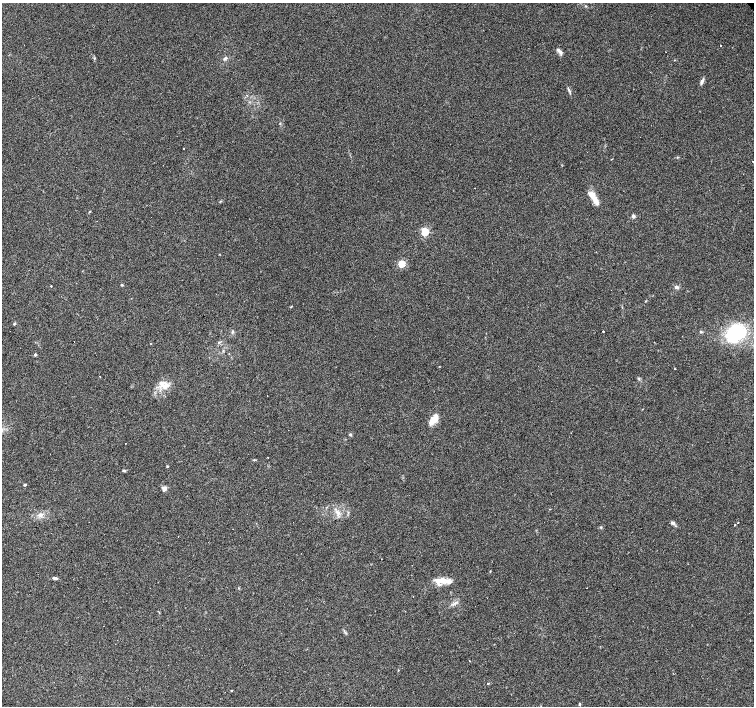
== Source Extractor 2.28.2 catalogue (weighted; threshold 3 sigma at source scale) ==
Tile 7 of 4 x 4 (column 3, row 2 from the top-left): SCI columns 3008-4510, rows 3024-4431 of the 6014 x 5982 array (HDU 1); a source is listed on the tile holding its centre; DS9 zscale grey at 2 x 2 block average (1 PNG px = mean of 2 x 2 image px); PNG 756 x 708 px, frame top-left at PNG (2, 3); no overlay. Shown black and unused: <1% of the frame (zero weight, under 3 of 4 exposures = <1% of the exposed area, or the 3 px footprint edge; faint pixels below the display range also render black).
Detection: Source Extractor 2.28.2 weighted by HDU 2 'WHT'; one run over the whole footprint, this tile lists its part. Background 0.0896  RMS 0.0057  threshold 0.0256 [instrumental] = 3 sigma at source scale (4.5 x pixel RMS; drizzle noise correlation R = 1.50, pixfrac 1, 0.0396/0.0396 arcsec/px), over >= 5 px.
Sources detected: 56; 8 cosmic-ray / hot-pixel residue — not listed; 1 inside a brighter listed object's ellipse — not listed separately; the other 47 listed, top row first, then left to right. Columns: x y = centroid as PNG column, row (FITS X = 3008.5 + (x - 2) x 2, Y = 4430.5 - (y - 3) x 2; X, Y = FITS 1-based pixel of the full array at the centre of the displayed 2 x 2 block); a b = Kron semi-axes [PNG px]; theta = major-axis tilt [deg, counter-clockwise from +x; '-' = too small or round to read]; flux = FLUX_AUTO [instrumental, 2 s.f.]
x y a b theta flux
560 51 9 4 -44 4.4
94 58 3 3 - 0.98
225 58 5 3 - 2.2
674 60 3 2 - 0.63
702 82 8 4 68 3.3
569 90 9 2 -62 2.2
183 149 2 2 - 2.6
753 161 2 2 - 2.2
474 188 2 2 - 0.95
593 196 16 6 -56 14
220 201 3 2 - 0.97
633 216 4 4 - 2.8
425 232 3 3 - 81
402 264 3 3 - 58
122 285 4 3 - 1.1
51 286 2 2 - 2.3
676 287 5 4 - 3.1
291 307 3 2 - 3.4
15 323 4 3 - 1.2
603 331 2 2 - 3.9
232 332 4 3 - 1.4
701 332 4 3 - 1.4
736 333 20 15 39 99
219 342 3 3 - 1
35 355 3 2 - 2.7
100 376 2 2 - 0.64
639 378 4 2 - 1.2
165 387 8 7 - 9.8
267 396 2 2 - 2.4
434 420 15 6 48 14
350 434 3 3 - 1.4
268 457 2 2 - 2.2
167 466 3 3 - 0.99
124 470 5 2 - 1.5
25 485 2 2 - 2.5
164 488 3 2 - 22
337 512 8 4 -52 5
41 514 6 5 - 4.5
673 523 7 4 -36 3.2
735 525 2 2 - 1.2
601 527 3 3 - 1.1
55 578 5 3 - 3.2
441 581 16 8 4 18
239 588 3 2 - 0.65
488 684 2 2 - 2.5
231 690 2 2 - 2
579 704 3 2 - 1
Isophote crosses this tile's border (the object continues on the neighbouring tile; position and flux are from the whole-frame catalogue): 1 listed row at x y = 753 161
Diffuse or blended objects may show on this block-average render without a row.